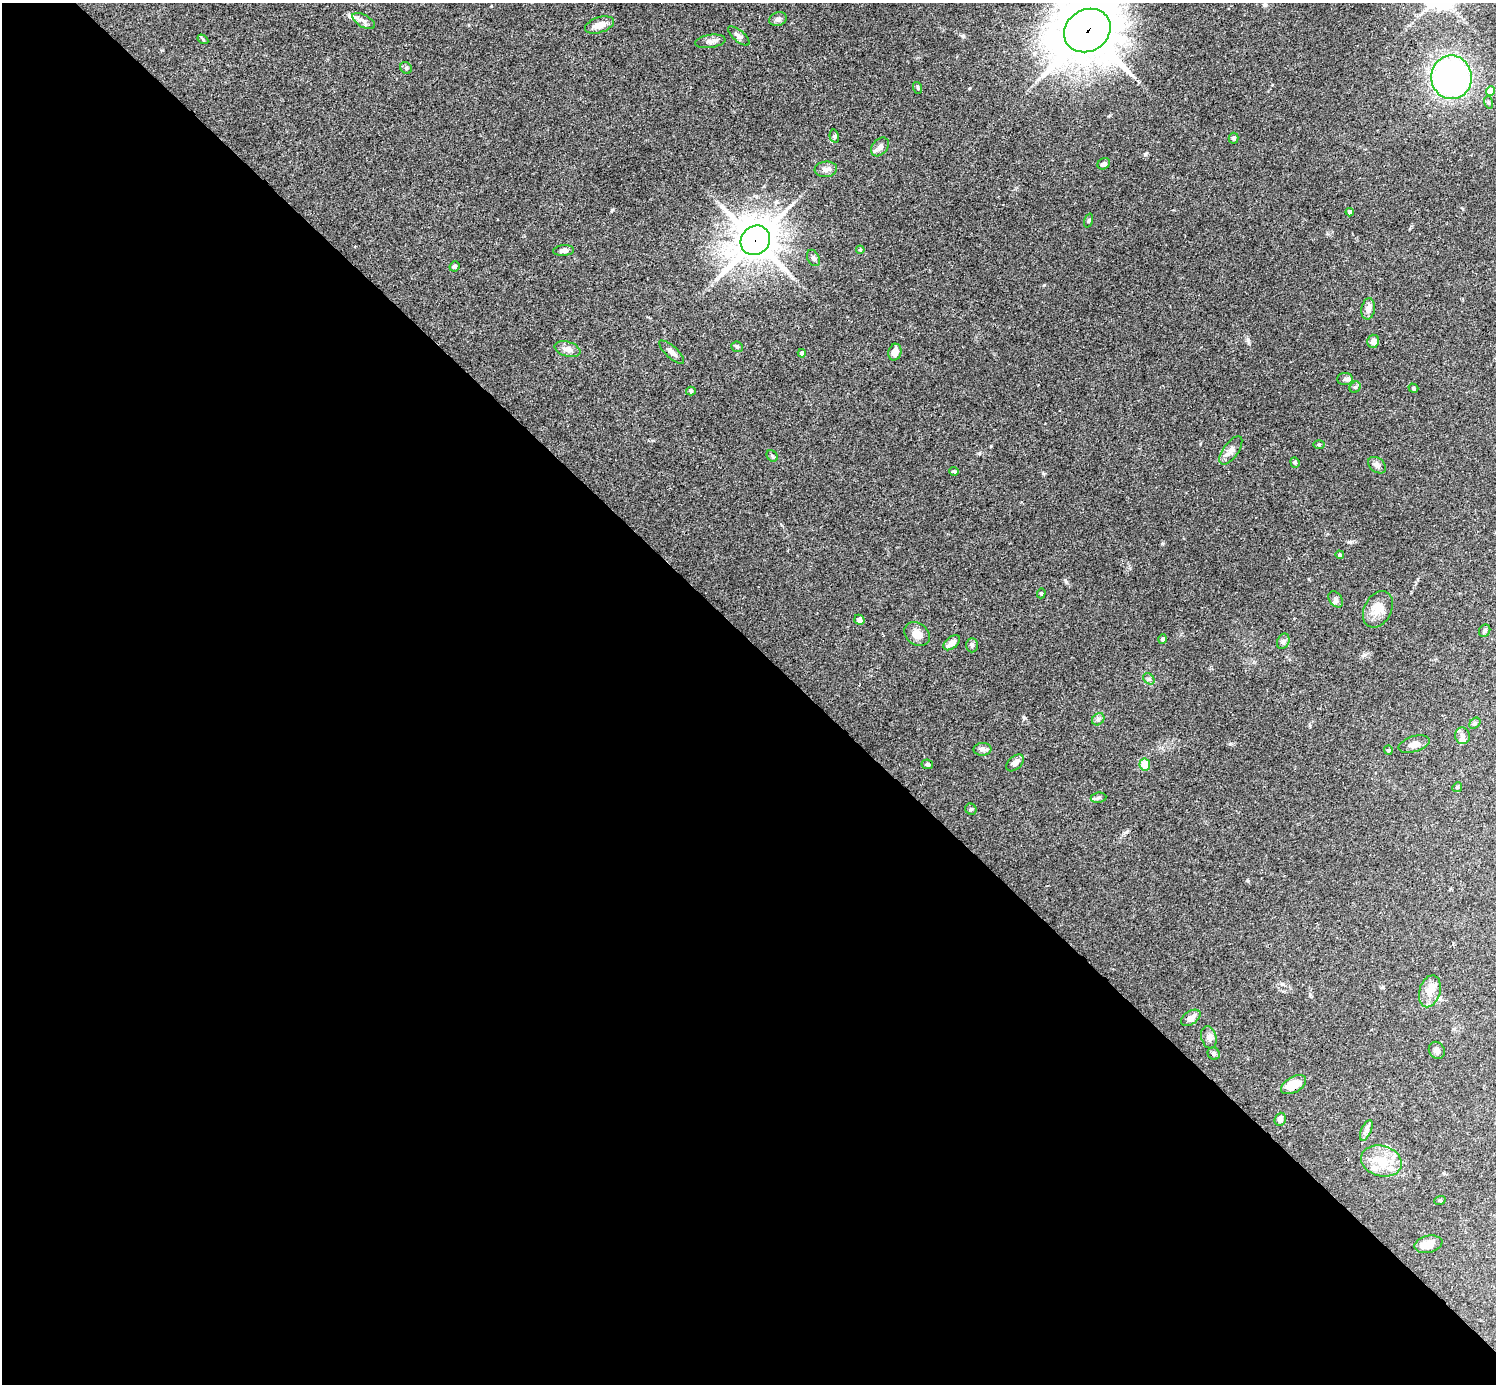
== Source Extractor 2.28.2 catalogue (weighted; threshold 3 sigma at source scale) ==
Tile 9 of 4 x 4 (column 1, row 3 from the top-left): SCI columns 4-1497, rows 1541-2922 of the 5987 x 5987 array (HDU 1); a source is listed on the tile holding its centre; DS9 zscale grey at full resolution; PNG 1498 x 1386 px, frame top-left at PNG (2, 3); each listed source drawn as its Kron ellipse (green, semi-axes under 4 px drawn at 4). Shown black and unused: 54% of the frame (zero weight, under 3 of 4 exposures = <1% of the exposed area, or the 3 px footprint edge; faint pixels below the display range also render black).
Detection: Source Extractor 2.28.2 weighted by HDU 2 'WHT'; one run over the whole footprint, this tile lists its part. Background 0.0754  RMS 0.0055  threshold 0.0246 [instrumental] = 3 sigma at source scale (4.5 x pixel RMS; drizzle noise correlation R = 1.50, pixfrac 1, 0.05/0.05 arcsec/px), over >= 5 px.
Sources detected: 78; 2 inside a brighter listed object's ellipse — not listed separately; the other 76 listed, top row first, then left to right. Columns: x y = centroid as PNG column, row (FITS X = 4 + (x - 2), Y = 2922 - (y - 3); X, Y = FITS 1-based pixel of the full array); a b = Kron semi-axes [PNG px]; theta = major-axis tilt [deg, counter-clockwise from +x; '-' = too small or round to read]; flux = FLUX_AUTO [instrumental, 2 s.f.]
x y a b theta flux
778 19 9 6 17 2
364 21 12 6 -30 2.4
599 25 15 7 18 5
1087 31 24 21 32 2700
739 36 13 5 -41 1.7
203 39 6 4 -32 0.7
710 41 15 6 8 2.5
406 68 6 5 - 0.9
1451 77 22 20 -87 160
918 88 6 4 -72 0.7
1490 91 5 4 - 7.6
1488 102 6 4 -72 0.75
834 136 6 4 -75 0.88
1233 138 5 5 - 1.3
880 147 11 7 49 2.9
1104 164 6 5 - 1.2
826 169 11 8 5 2.3
1350 212 4 4 - 1.7
1089 221 7 3 71 0.65
755 240 16 14 47 1400
564 250 10 5 4 2.2
860 250 4 3 - 0.7
813 258 9 6 -62 1.5
454 266 5 4 - 1.1
1368 309 10 6 79 3.9
1373 341 6 6 - 3.1
737 347 6 5 - 0.92
567 349 13 7 -17 3.1
672 352 16 6 -42 2.5
895 352 8 6 75 4.3
802 353 4 4 - 2.7
1345 379 8 6 0 1.5
1355 387 6 5 - 0.92
1413 388 5 4 - 0.85
691 391 5 4 - 0.87
1319 444 6 4 1 0.7
1231 450 16 7 55 3.3
772 456 6 5 - 0.84
1295 462 5 4 - 0.77
1377 465 10 7 -38 1.9
954 471 5 4 - 0.63
1340 555 4 4 - 1.3
1041 593 5 4 - 0.69
1336 599 9 6 -53 1.6
1378 609 19 13 62 7.1
859 620 5 5 - 2.4
1485 631 6 5 - 1.1
917 634 14 10 -38 4.8
1163 639 5 4 - 1.6
1283 641 8 6 69 1.4
952 643 9 6 39 3.8
972 645 7 6 - 1.1
1149 679 6 5 - 1
1098 719 7 5 45 1.3
1475 723 6 4 47 1
1462 736 8 7 - 1.9
1414 744 16 8 17 3.1
982 749 9 6 2 1.6
1388 750 4 4 - 0.65
1015 763 10 6 44 3.3
927 764 6 4 -10 1.1
1145 764 6 5 - 6.5
1457 787 5 4 - 0.7
1098 798 8 5 8 1.2
971 809 6 5 - 0.84
1430 991 16 10 74 6.3
1191 1018 11 6 34 3
1209 1037 11 7 -76 2.4
1437 1050 9 7 -58 2
1214 1054 6 5 - 1.2
1294 1085 14 7 30 11
1280 1119 6 5 - 2.3
1366 1130 11 5 66 1.9
1381 1161 21 15 -16 12
1440 1200 6 3 18 0.6
1428 1244 14 8 13 5.3
Overlapping masked pixels (flux is a lower limit): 2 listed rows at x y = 1087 31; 755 240
Isophote crosses this tile's border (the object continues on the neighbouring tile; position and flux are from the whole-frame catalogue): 1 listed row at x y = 1087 31
Unlisted compact peaks at least as high as the median listed source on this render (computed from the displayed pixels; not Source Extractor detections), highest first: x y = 1065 580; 963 36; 1230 744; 1044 285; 1024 718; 1349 542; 1248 340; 1248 881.